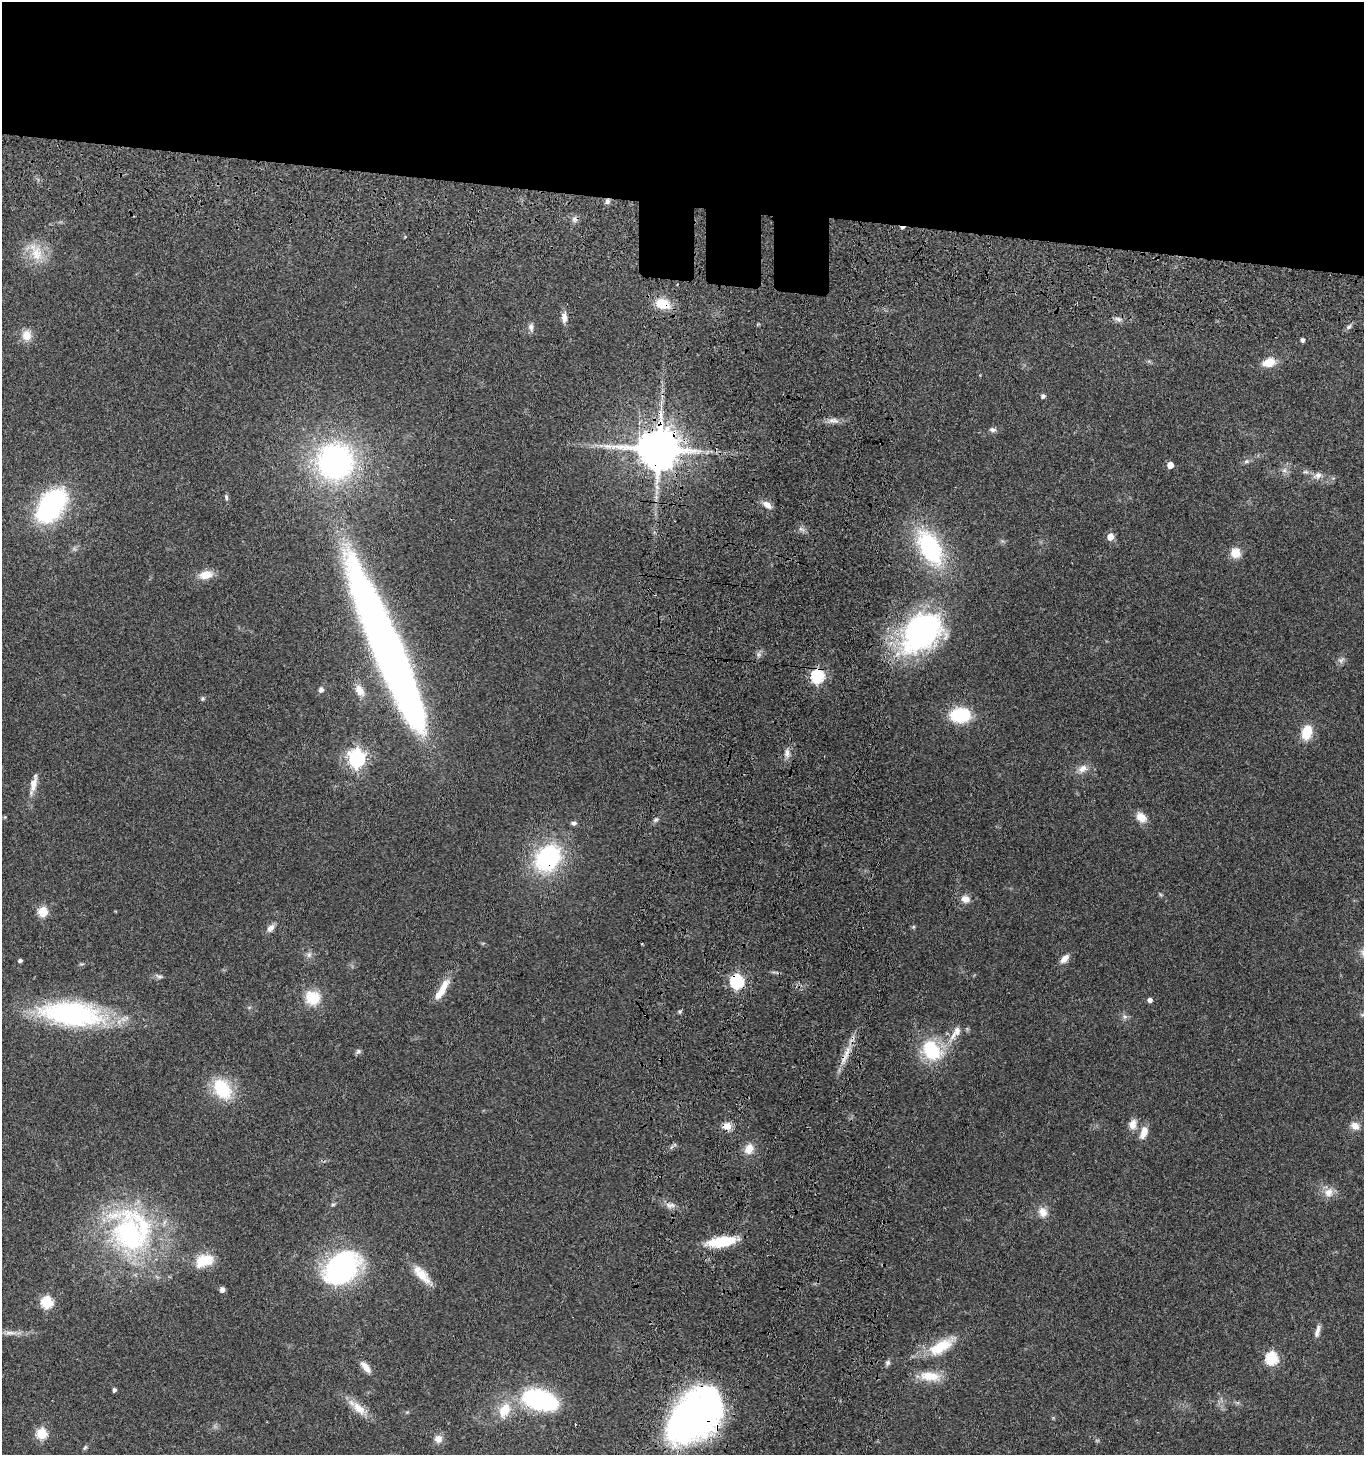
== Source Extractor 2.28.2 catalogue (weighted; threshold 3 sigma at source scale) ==
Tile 2 of 3 x 3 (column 2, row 1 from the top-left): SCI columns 1613-2974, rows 3065-4517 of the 4678 x 4675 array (HDU 1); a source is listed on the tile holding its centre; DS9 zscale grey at full resolution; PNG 1366 x 1457 px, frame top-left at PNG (2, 2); no overlay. Shown black and unused: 15% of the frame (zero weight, under 3 of 4 exposures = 13% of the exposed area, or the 3 px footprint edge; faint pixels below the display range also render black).
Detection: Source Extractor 2.28.2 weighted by HDU 2 'WHT'; one run over the whole footprint, this tile lists its part. Background 0.119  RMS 0.0069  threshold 0.0312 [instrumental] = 3 sigma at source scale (4.5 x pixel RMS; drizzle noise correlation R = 1.50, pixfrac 1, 0.05/0.05 arcsec/px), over >= 5 px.
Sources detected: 103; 1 inside a brighter object's white glare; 2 cosmic-ray / hot-pixel residue — not listed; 1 inside a brighter listed object's ellipse — not listed separately; the other 99 listed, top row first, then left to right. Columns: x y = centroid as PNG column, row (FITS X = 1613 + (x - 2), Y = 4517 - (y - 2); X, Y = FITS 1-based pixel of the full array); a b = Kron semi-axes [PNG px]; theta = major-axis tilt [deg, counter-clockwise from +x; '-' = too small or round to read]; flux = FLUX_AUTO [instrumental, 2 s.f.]
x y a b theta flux
607 201 8 6 85 2
574 219 8 7 - 2.5
36 254 24 17 -85 17
663 304 19 13 -16 14
564 317 13 7 90 4.5
1118 319 10 6 -23 2.6
531 327 11 7 -85 3.1
1349 327 8 5 38 1.8
27 335 14 11 -79 7.9
1302 340 4 4 - 2.4
1269 362 13 9 16 12
1043 396 4 4 - 2.1
833 421 16 8 -9 4.1
992 430 9 6 -6 2.1
601 446 7 4 -1 1.8
658 449 12 11 - 2800
335 461 31 30 - 190
1246 461 7 5 21 1.7
1170 465 5 5 - 8.8
1284 470 7 6 - 2.3
1306 472 8 6 -11 1.8
1317 476 14 9 18 4.6
226 497 9 4 -77 1.4
767 505 13 7 -36 5
51 506 21 12 54 210
801 529 10 4 -28 1.9
1110 537 5 5 - 9.2
930 548 46 24 -61 74
1235 553 11 11 - 9.5
206 575 17 10 11 9.4
922 632 51 37 39 140
389 651 162 23 -67 730
758 654 7 7 - 2.2
1341 660 10 8 29 2.6
817 676 6 6 - 100
321 690 6 6 - 2.1
359 690 15 10 -56 7.3
203 698 6 6 - 1.1
960 715 22 15 4 34
1307 732 17 10 77 15
787 753 14 7 -88 3.8
357 758 7 6 - 290
1083 769 14 9 34 5.5
33 784 27 7 76 7.5
1141 817 14 10 -45 7.3
656 820 7 5 33 1.6
574 823 6 5 - 1.9
548 858 30 24 48 79
965 899 10 9 - 5.3
43 912 5 5 - 38
913 927 5 5 - 0.96
271 928 10 7 53 3.8
309 955 9 6 63 2.4
1064 959 13 7 46 4.8
20 961 4 3 - 1.8
159 976 12 5 -19 1.9
737 981 6 6 - 120
442 990 31 8 59 12
312 998 17 15 -29 19
1150 1000 5 5 - 2.4
680 1011 5 4 - 1
72 1014 49 19 -6 170
1363 1015 8 4 19 1.4
1125 1016 8 5 -20 2
955 1033 29 9 56 10
932 1050 25 19 -47 40
358 1051 7 7 - 1.6
844 1058 17 8 69 7.2
222 1089 27 18 -56 32
1133 1124 13 10 74 5.9
727 1126 11 10 - 5.5
1355 1126 11 10 - 5.5
1144 1132 15 8 74 7.7
749 1149 12 9 59 8
1328 1192 14 12 56 7.1
670 1205 14 7 -8 3.9
1043 1212 14 11 -66 6.6
129 1234 76 49 -68 140
722 1242 31 11 9 26
204 1261 24 15 19 18
341 1268 35 25 39 130
422 1275 30 11 -47 12
222 1290 5 5 - 3
47 1302 6 6 - 68
1317 1331 17 5 76 3.5
10 1333 17 6 -2 4.9
941 1346 37 14 29 23
1271 1358 6 6 - 77
888 1363 8 7 - 1.8
365 1367 18 7 -51 5.6
930 1376 27 12 -7 15
114 1390 4 4 - 2
540 1400 42 22 -14 74
359 1408 23 11 -47 11
504 1410 17 11 65 16
695 1416 52 36 50 300
41 1434 6 5 - 48
438 1439 10 10 - 4.9
85 1447 8 5 62 1.1
Overlapping masked pixels (flux is a lower limit): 10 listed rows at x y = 607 201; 663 304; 658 449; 817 676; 548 858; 737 981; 72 1014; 844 1058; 727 1126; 695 1416
Isophote crosses this tile's border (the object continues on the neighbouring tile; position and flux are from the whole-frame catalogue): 1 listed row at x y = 1363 1015